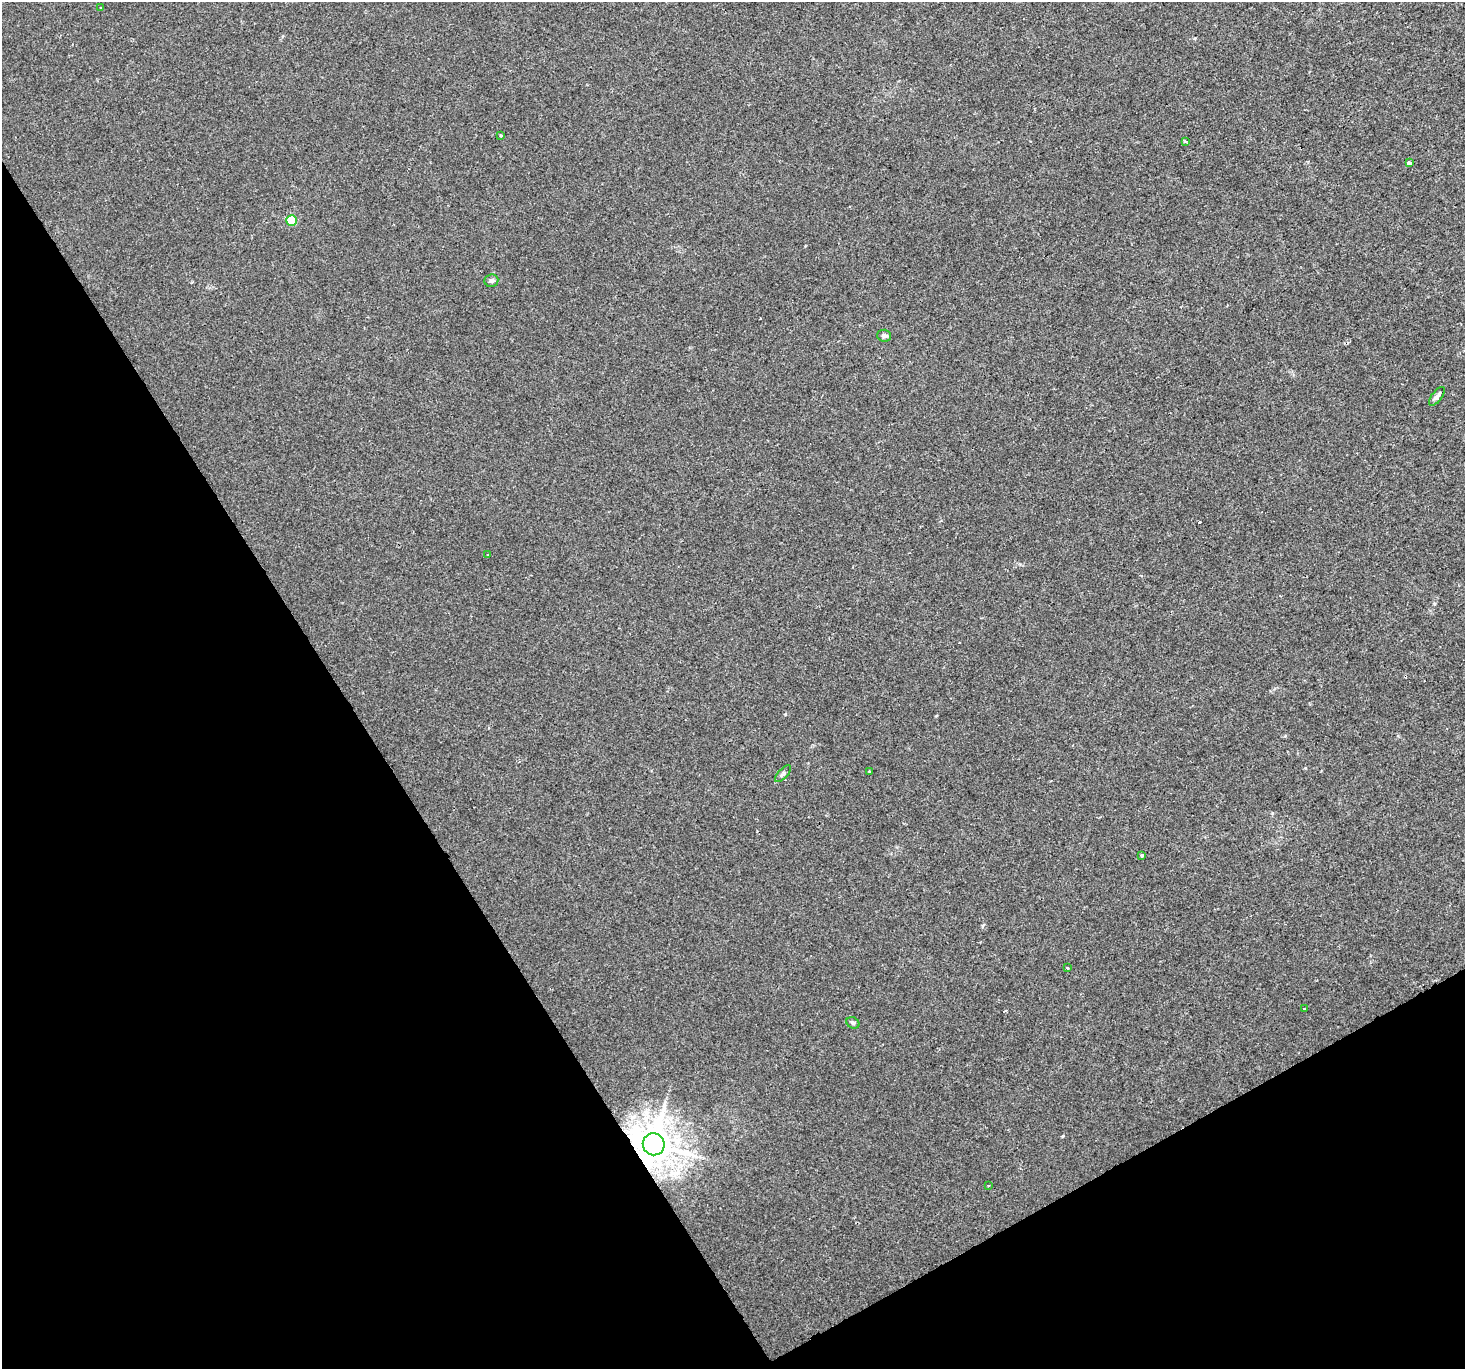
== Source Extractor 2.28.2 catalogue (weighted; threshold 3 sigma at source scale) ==
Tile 14 of 4 x 4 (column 2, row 4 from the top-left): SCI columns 1464-2926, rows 113-1479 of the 5854 x 5755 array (HDU 1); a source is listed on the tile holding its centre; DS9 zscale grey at full resolution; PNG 1467 x 1371 px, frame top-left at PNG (2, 2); each listed source drawn as its Kron ellipse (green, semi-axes under 4 px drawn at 4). Shown black and unused: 30% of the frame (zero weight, under 2 of 3 exposures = <1% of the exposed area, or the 3 px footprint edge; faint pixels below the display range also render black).
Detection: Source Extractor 2.28.2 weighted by HDU 2 'WHT'; one run over the whole footprint, this tile lists its part. Background 0.004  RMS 0.0027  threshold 0.012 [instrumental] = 3 sigma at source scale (4.5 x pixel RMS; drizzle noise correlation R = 1.50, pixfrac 1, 0.0396/0.0396 arcsec/px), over >= 5 px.
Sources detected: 18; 1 cosmic-ray / hot-pixel residue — neither listed nor drawn; the other 17 listed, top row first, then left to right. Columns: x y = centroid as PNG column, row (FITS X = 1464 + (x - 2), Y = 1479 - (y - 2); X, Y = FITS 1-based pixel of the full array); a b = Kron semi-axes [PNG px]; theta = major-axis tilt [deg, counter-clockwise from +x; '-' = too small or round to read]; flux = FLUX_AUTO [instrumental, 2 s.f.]
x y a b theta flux
101 8 3 2 - 0.32
501 135 3 2 - 0.33
1185 142 3 3 - 0.35
1409 163 4 3 - 0.79
291 220 5 5 - 12
491 281 7 6 - 0.71
884 336 7 6 - 0.68
1437 396 11 5 52 1.1
488 555 2 2 - 0.24
870 772 3 2 - 0.28
783 774 10 4 46 0.61
1142 856 4 3 - 1.6
1067 968 3 2 - 0.32
1304 1009 4 2 - 0.25
853 1023 7 5 -26 0.48
654 1144 11 11 - 770
988 1185 3 2 - 0.32
Overlapping masked pixels (flux is a lower limit): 1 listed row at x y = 654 1144
Unlisted compact peaks at least as high as the median listed source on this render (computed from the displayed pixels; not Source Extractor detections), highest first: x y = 1063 1136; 1434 604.